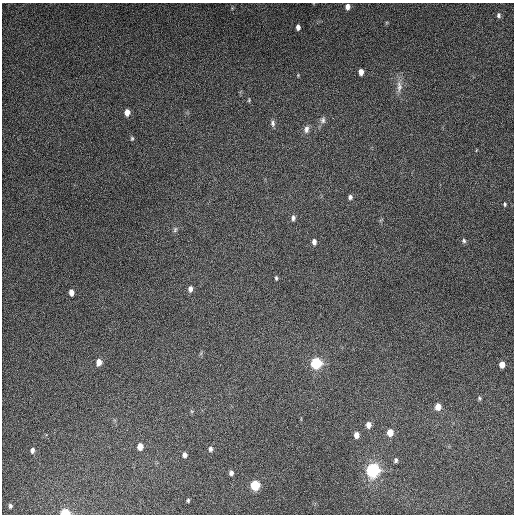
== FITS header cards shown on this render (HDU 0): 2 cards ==
NAXIS1  =                  512
NAXIS2  =                  512

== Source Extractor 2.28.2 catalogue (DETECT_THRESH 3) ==
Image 512 x 512 px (HDU 0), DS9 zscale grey, 1 PNG px = 1 image px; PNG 516 x 516 px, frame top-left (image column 1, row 512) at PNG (2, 3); no overlay
Background 4830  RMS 310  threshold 922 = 3 sigma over >= 5 px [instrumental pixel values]
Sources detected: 40; all 40 listed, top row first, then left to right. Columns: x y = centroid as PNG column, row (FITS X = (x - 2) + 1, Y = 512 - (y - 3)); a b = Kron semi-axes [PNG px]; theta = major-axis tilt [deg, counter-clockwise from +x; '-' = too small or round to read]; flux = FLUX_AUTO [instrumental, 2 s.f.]
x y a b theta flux
347 7 6 5 - 1.0e+05
499 15 6 4 -79 4.5e+04
298 27 5 4 - 7.7e+04
361 72 5 4 - 1.3e+05
298 75 4 4 - 1.8e+04
399 87 19 7 88 1.6e+05
249 100 5 3 - 2.2e+04
127 112 6 5 - 1.6e+05
323 120 9 7 -90 7.0e+04
273 123 9 6 -79 5.9e+04
306 129 10 7 79 8.6e+04
132 138 6 4 76 3.0e+04
350 197 5 5 - 5.6e+04
505 204 5 4 - 2.8e+04
293 218 7 5 86 5.7e+04
175 230 8 5 64 4.2e+04
464 241 7 6 - 4.3e+04
314 242 6 5 - 8.1e+04
276 278 5 4 - 3.0e+04
190 289 7 5 86 9.1e+04
71 292 6 4 -84 1.1e+05
99 362 6 5 - 1.5e+05
316 363 8 8 - 1.1e+06
502 365 5 5 - 1.6e+05
479 398 6 4 84 3.1e+04
438 407 7 6 - 1.9e+05
368 425 6 5 - 1.3e+05
390 433 6 5 - 2.3e+05
356 435 5 5 - 1.3e+05
140 447 6 5 - 1.8e+05
210 449 7 5 84 5.9e+04
32 450 7 5 80 6.9e+04
184 455 5 5 - 7.1e+04
396 460 6 5 - 4.4e+04
373 470 10 10 - 1.7e+06
231 473 5 5 - 6.2e+04
255 485 7 6 - 7.0e+05
188 500 4 3 - 2.8e+04
10 506 4 3 - 3.8e+04
65 512 7 4 -3 5.1e+05
At the frame edge (FLAGS 8, measured only in part): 1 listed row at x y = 65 512